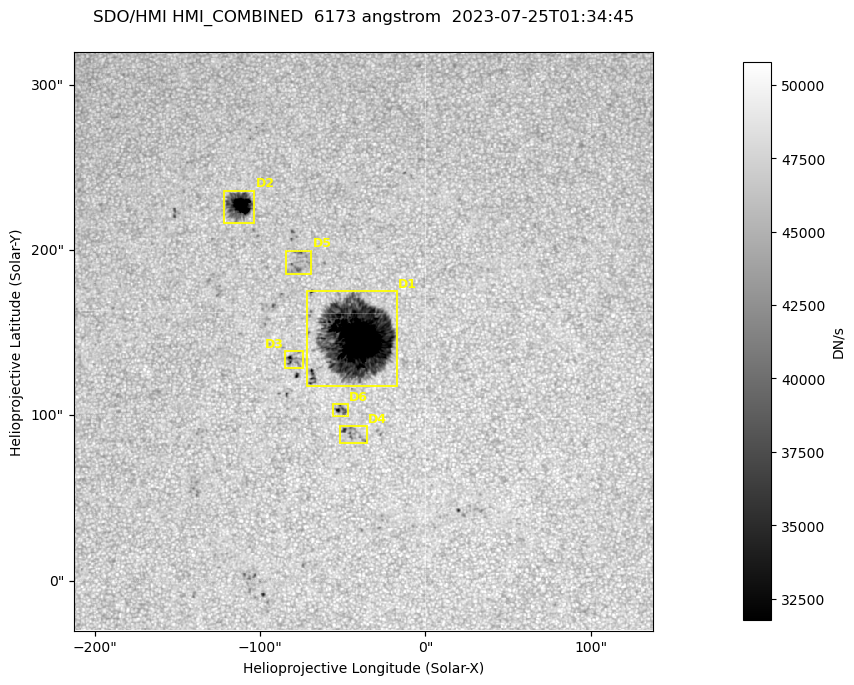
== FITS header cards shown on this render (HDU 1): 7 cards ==
TELESCOP= 'SDO/HMI '           / Telescope
INSTRUME= 'HMI_COMBINED'       / For HMI: HMI_SIDE1, HMI_FRONT2, or HMI_COMBINED
WAVELNTH=                6173. / [angstrom] Wavelength
DATE-OBS= '2023-07-25T01:34:45.900' / [ISO] Observation date {DATE__OBS}
CTYPE1  = 'HPLN-TAN'           / CTYPE1: HPLN
CTYPE2  = 'HPLT-TAN'           / CTYPE2: HPLT
BUNIT   = 'DN/s    '           / Physical Units

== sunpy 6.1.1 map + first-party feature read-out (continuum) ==
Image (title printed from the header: SDO/HMI HMI_COMBINED  6173 angstrom  2023-07-25T01:34:45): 695 x 695 px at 0.504 arcsec/px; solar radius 945 arcsec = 1874 px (partial field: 4.4% of the solar disc is inside the frame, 100% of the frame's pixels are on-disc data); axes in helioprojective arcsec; data unit DN/s (BUNIT, on the colour bar)
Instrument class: CONTINUUM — white-light / continuum photospheric image (CONTENT/OBS_TYPE)
Dark features (sunspots / pores): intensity divided by the frame's on-disc median (partial field: no limb-darkening profile); local-median window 302 px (8% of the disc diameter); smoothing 3 px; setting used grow <= 0.95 with closing radius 3 px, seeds <= 0.88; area >= 120 px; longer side >= 8 px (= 4 arcsec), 4 px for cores <= 0.7; partial field; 6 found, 6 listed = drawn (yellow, D1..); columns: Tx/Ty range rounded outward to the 2 arcsec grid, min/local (2 s.f., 1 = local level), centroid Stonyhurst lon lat
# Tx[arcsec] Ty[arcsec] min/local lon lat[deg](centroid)
D1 -72..-16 118..176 0.13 -3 +14
D2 -122..-102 216..236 0.27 -7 +19
D3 -86..-74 128..140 0.66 -5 +13
D4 -52..-34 82..94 0.77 -3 +11
D5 -86..-68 184..200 0.85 -5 +17
D6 -56..-46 98..108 0.71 -3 +11